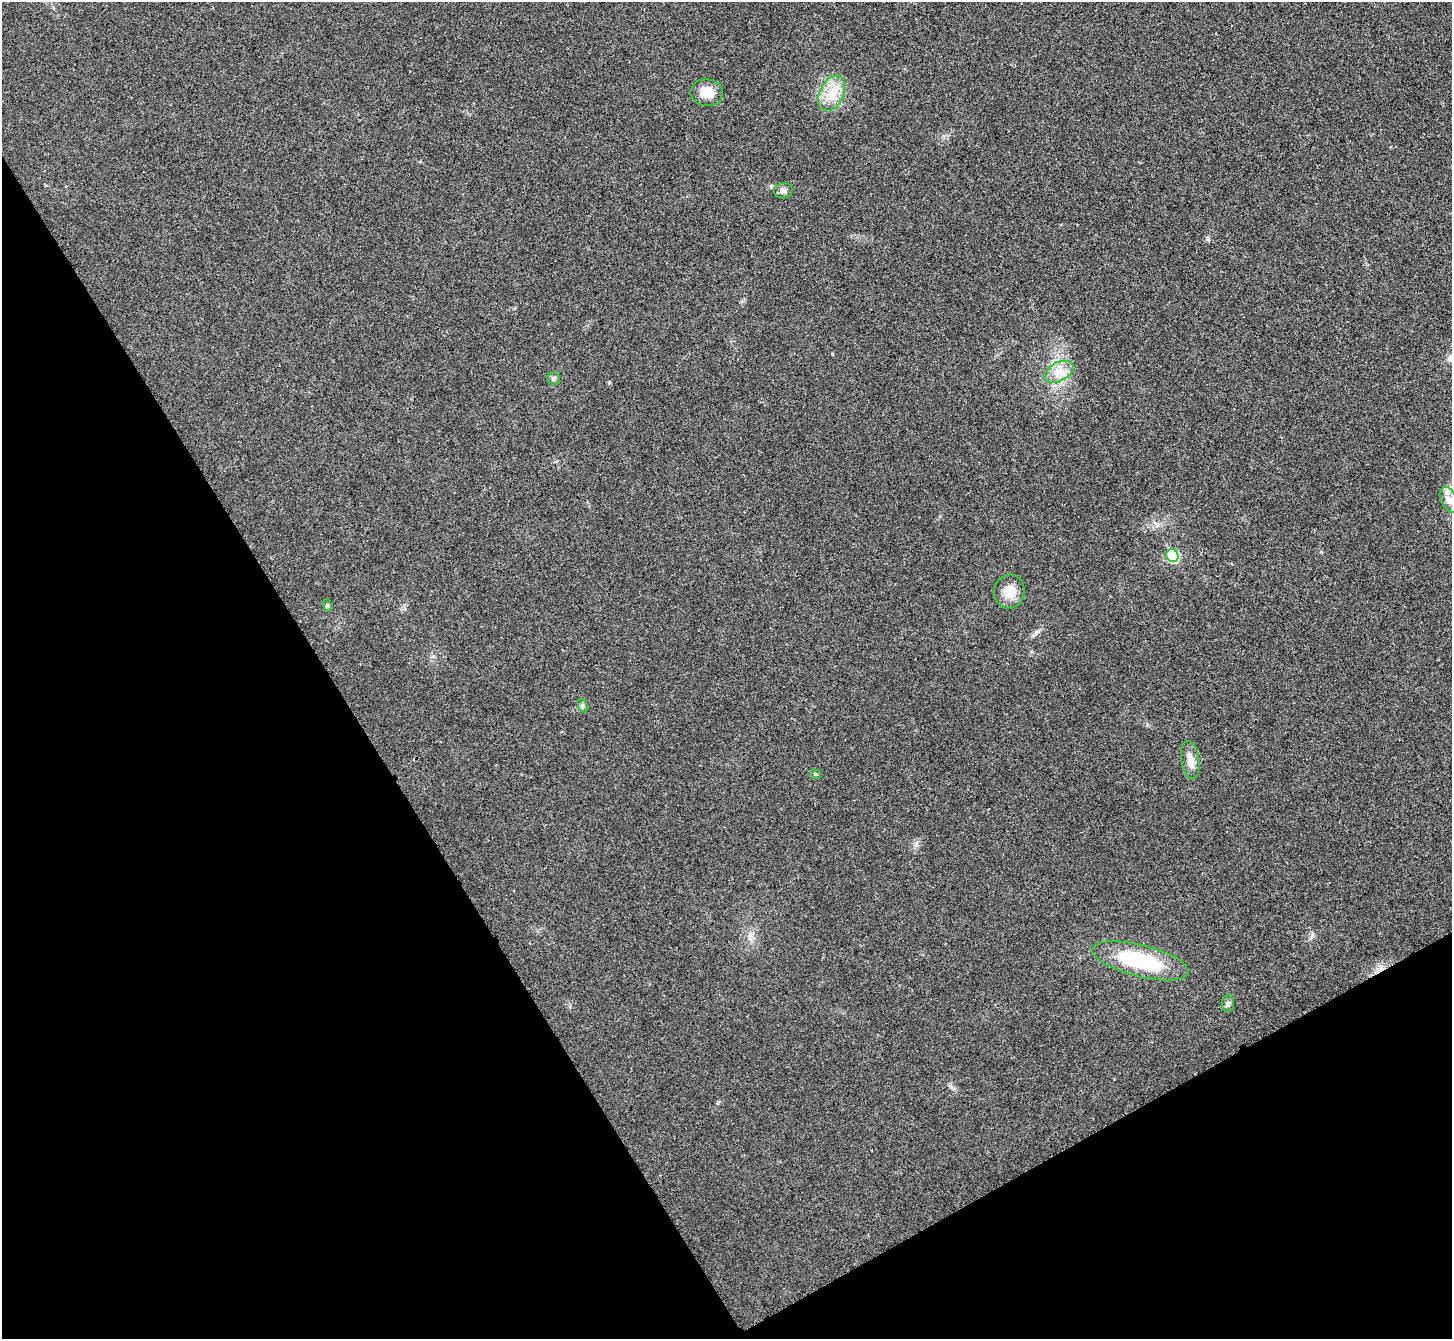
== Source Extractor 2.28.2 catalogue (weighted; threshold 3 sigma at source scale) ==
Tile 14 of 4 x 4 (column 2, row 4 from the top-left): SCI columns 1457-2906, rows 163-1499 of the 5817 x 5809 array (HDU 1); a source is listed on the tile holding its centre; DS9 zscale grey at full resolution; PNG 1454 x 1341 px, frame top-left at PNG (2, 2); each listed source drawn as its Kron ellipse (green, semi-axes under 4 px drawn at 4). Shown black and unused: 30% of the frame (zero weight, under 3 of 4 exposures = <1% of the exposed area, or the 3 px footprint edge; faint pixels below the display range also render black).
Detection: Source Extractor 2.28.2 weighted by HDU 2 'WHT'; one run over the whole footprint, this tile lists its part. Background 0.0467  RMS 0.0066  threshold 0.0295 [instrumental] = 3 sigma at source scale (4.5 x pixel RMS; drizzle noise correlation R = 1.50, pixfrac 1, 0.05/0.05 arcsec/px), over >= 5 px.
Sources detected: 15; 1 inside a brighter listed object's ellipse — not listed separately; the other 14 listed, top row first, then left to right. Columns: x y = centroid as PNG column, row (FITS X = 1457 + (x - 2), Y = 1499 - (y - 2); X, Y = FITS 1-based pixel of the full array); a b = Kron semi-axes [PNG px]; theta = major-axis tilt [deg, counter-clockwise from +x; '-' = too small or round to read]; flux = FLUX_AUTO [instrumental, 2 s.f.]
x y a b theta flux
707 93 16 13 -8 9.8
832 93 19 12 65 11
783 191 9 7 13 2.3
1059 372 16 9 27 7.6
553 378 7 6 - 1.6
1449 500 13 8 -64 4.7
1172 556 6 6 - 40
1009 592 17 15 75 9
327 605 6 4 -72 0.9
583 706 7 4 -72 1.3
1190 760 19 9 -81 6.6
815 774 5 4 - 0.99
1140 961 49 16 -14 51
1228 1004 8 6 88 1.8
Unlisted compact peaks at least as high as the median listed source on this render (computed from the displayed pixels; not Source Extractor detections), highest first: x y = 1208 239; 609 383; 1036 632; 916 845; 832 354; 1312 936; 950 1086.